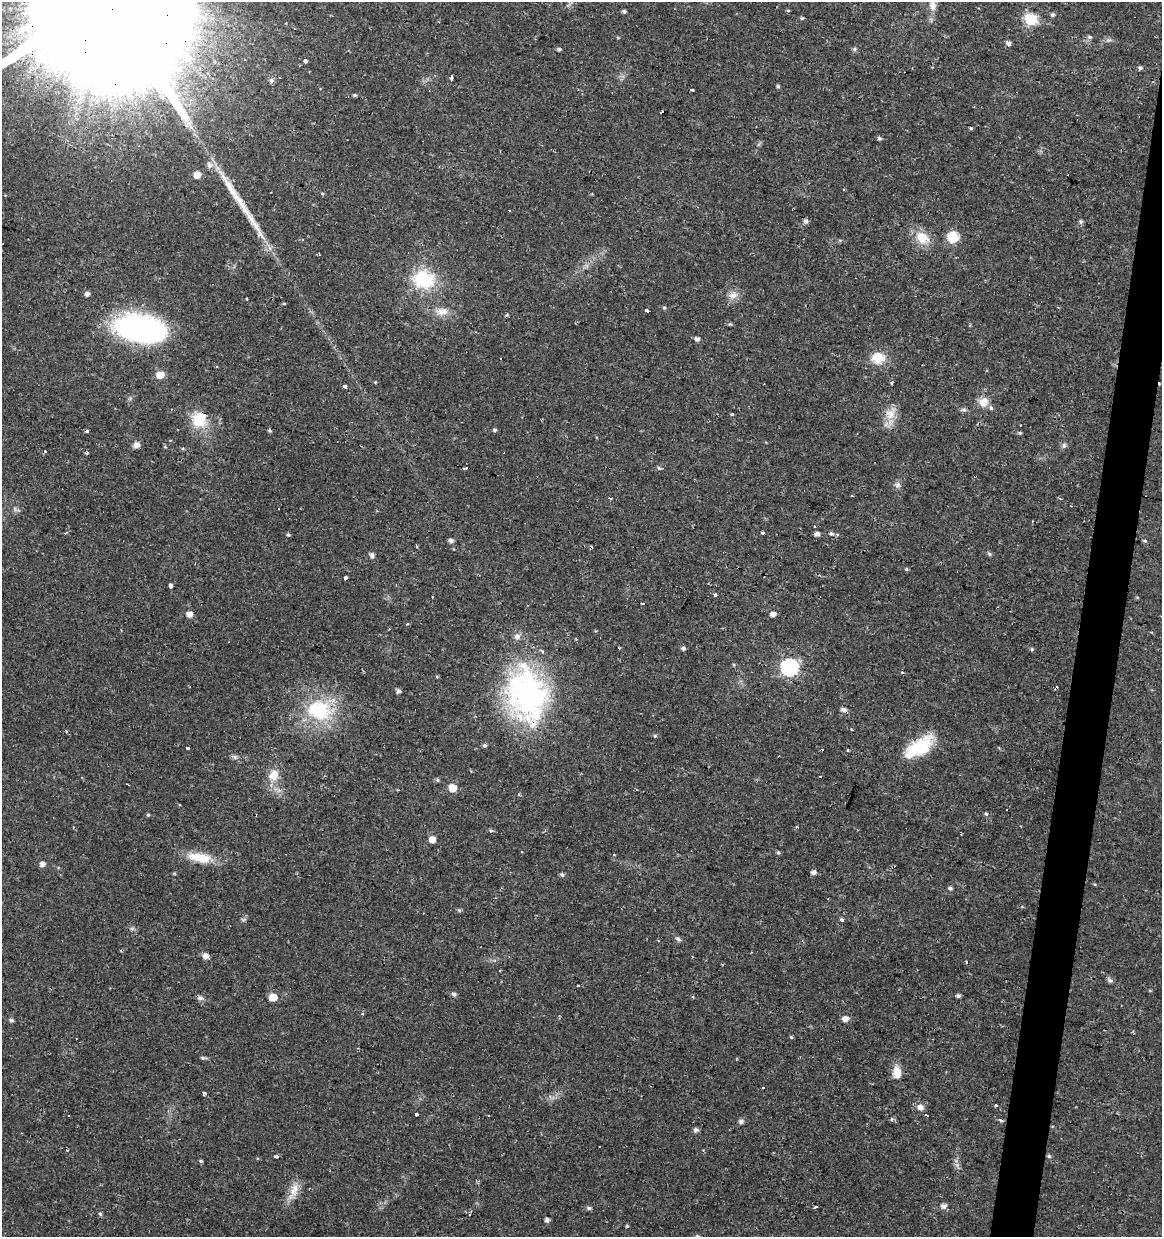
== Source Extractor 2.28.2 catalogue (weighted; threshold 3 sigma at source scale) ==
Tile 10 of 4 x 4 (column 2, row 3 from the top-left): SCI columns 1381-2540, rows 1238-2472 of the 5142 x 4941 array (HDU 1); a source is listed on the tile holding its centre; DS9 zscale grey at full resolution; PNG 1164 x 1239 px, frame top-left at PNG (2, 2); no overlay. Shown black and unused: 3% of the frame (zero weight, under 2 of 3 exposures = <1% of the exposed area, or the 3 px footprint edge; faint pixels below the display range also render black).
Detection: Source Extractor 2.28.2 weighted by HDU 2 'WHT'; one run over the whole footprint, this tile lists its part. Background 0.0224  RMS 0.0028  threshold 0.0127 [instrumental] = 3 sigma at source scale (4.5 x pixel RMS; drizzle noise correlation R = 1.50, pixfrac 1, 0.0396/0.0396 arcsec/px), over >= 5 px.
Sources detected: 172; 14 cosmic-ray / hot-pixel residue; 1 long thin detection or spike segment (spike, bleed or trail) — not listed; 2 inside a brighter listed object's ellipse — not listed separately; the other 155 listed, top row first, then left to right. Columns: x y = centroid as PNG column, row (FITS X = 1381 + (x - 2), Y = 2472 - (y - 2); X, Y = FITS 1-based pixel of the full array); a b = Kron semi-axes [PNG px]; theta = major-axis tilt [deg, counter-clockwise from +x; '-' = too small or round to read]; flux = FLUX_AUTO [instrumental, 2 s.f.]
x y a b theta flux
933 6 14 9 -80 2.2
624 11 5 4 - 0.54
788 11 5 3 - 0.27
1052 15 5 5 - 0.59
802 18 5 4 - 0.4
1030 19 6 6 - 27
1090 37 7 5 -3 0.63
1109 40 8 4 35 0.54
1008 43 5 4 - 1.2
854 49 6 5 - 0.51
305 60 4 3 - 5.4
1140 68 5 4 - 0.56
451 77 5 3 - 0.66
271 80 6 5 - 0.86
778 86 4 4 - 0.53
692 90 4 3 - 2
354 95 5 4 - 0.43
661 112 4 3 - 0.77
971 128 4 3 - 0.34
879 138 6 5 - 0.49
210 165 8 8 - 1.5
197 175 5 5 - 3.2
510 210 3 2 - 0.38
806 221 6 5 - 0.92
1080 222 5 5 - 0.61
922 237 17 12 -36 5.8
953 237 13 12 - 5
424 280 27 21 -9 15
87 294 6 5 - 0.71
733 295 13 10 30 2.1
247 298 3 2 - 0.29
284 304 5 3 - 0.25
664 308 5 4 - 0.37
442 311 17 11 9 3
647 311 4 3 - 1.8
141 329 42 21 -10 83
697 339 5 5 - 1
878 357 16 13 -17 5.5
501 359 3 3 - 1.8
216 366 3 3 - 0.29
160 375 6 5 - 4.8
375 382 4 3 - 0.23
892 383 3 3 - 0.38
344 387 3 3 - 1.3
983 402 10 9 - 3.3
964 410 8 5 -6 0.64
732 414 4 3 - 0.3
891 414 21 13 67 4.1
203 415 4 3 - 19
198 420 22 16 -45 7.8
269 430 4 4 - 0.4
494 430 4 4 - 0.54
1020 433 5 4 - 0.41
136 445 8 7 - 1.3
1064 445 8 6 -89 0.69
45 452 3 3 - 0.82
86 453 4 3 - 1.5
464 468 5 3 - 0.72
659 468 6 4 -33 0.56
898 485 8 7 - 0.95
611 498 4 3 - 0.45
814 527 4 3 - 0.27
762 532 3 3 - 0.77
288 534 4 4 - 0.46
817 534 5 4 - 1.3
831 534 3 3 - 1.7
451 541 5 5 - 0.96
1145 541 6 4 -28 0.38
417 547 3 2 - 0.5
989 554 6 5 - 0.54
372 555 6 5 - 1.1
906 569 5 5 - 0.38
345 577 4 3 - 2.1
170 585 4 4 - 2.7
715 594 3 3 - 1.8
643 604 5 3 - 2
189 614 5 5 - 2.1
773 614 5 5 - 1.6
407 623 4 3 - 0.29
517 636 8 8 - 1.5
683 648 5 4 - 0.72
1032 649 5 4 - 0.35
734 665 4 3 - 0.27
789 667 7 7 - 73
437 677 4 3 - 0.29
1055 688 5 2 - 0.47
398 691 5 5 - 0.87
527 695 59 40 -78 75
843 709 6 5 - 1.1
319 710 36 28 -6 20
851 729 4 3 - 0.31
655 736 5 4 - 0.37
484 745 5 5 - 0.52
919 747 38 17 32 13
187 748 4 3 - 1.3
848 750 4 3 - 0.37
235 757 8 6 -17 0.75
274 775 15 13 74 3.9
821 777 3 3 - 0.85
437 780 6 4 -51 0.46
452 788 6 6 - 4.5
519 795 4 3 - 0.63
986 814 5 4 - 0.42
148 815 4 4 - 0.37
491 831 5 5 - 0.47
432 839 5 5 - 2.8
778 853 5 4 - 0.42
614 854 3 3 - 0.36
200 857 31 12 -9 7.1
42 864 5 5 - 1.3
813 872 6 5 - 0.95
562 875 5 5 - 0.65
950 888 5 4 - 0.62
243 919 7 4 -18 0.42
841 920 5 4 - 0.6
132 929 7 4 0 0.53
678 939 9 6 -37 0.76
206 956 6 5 - 1.7
966 962 4 3 - 0.35
1110 980 7 6 - 0.81
579 985 3 3 - 1.1
454 994 6 5 - 0.75
958 996 5 4 - 0.69
273 997 6 5 - 4.8
200 998 9 6 -9 0.85
362 1013 4 3 - 0.46
845 1019 5 4 - 2.7
11 1020 5 5 - 0.63
791 1037 4 4 - 0.38
203 1058 8 4 -3 0.55
897 1072 17 10 -84 3.4
763 1087 3 3 - 0.95
204 1093 4 3 - 1.6
996 1106 3 3 - 0.36
920 1107 7 6 - 1.8
416 1114 3 3 - 5.5
927 1115 3 2 - 0.56
68 1116 3 2 - 0.4
892 1119 6 3 -88 0.4
741 1121 6 5 - 0.93
696 1130 6 5 - 0.79
599 1147 3 2 - 0.33
67 1150 3 2 - 0.6
276 1156 4 3 - 5
1049 1156 5 4 - 0.44
201 1161 4 3 - 0.47
293 1191 27 10 67 3.7
816 1206 3 3 - 2.5
944 1206 6 5 - 1.3
589 1208 6 4 -1 0.66
100 1214 5 4 - 0.45
470 1214 4 3 - 0.57
547 1220 4 4 - 1.1
627 1226 4 4 - 0.35
697 1236 7 5 -18 0.51
Overlapping masked pixels (flux is a lower limit): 5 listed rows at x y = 141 329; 891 414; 203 415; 198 420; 527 695
Isophote crosses this tile's border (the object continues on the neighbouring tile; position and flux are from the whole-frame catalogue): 2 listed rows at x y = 933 6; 697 1236